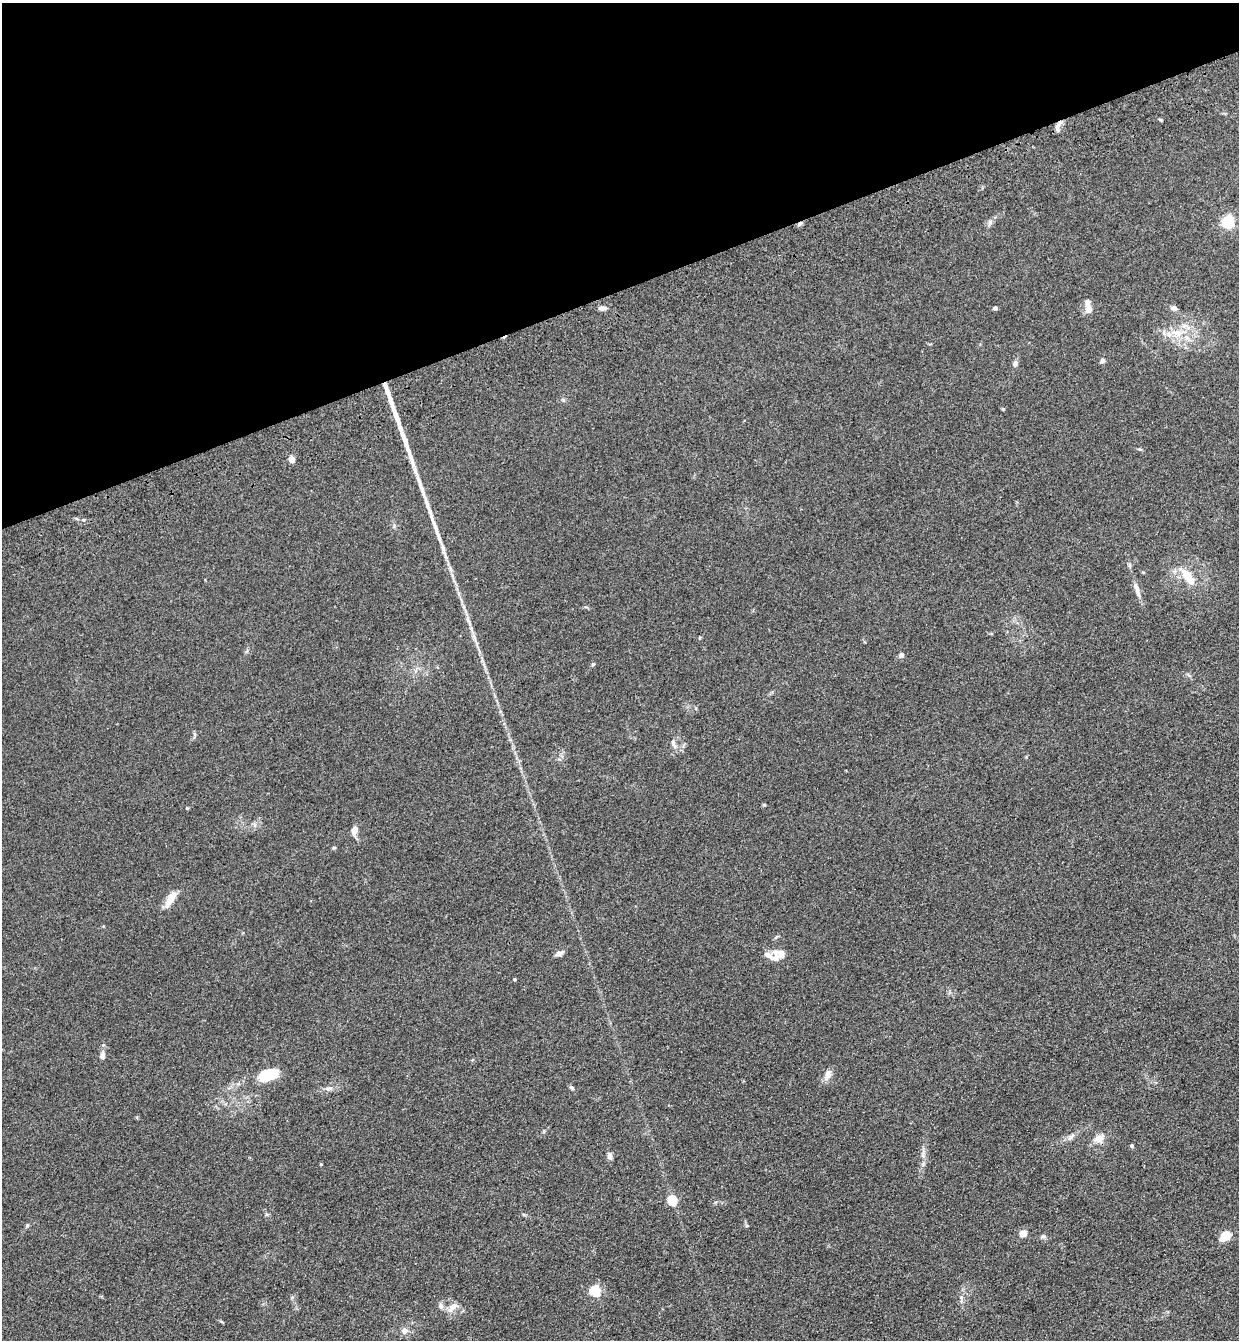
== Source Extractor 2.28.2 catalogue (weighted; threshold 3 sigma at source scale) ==
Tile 3 of 4 x 4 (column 3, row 1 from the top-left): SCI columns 2674-3910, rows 4129-5466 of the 5469 x 5580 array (HDU 1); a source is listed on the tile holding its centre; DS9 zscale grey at full resolution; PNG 1241 x 1342 px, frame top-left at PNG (2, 3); no overlay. Shown black and unused: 22% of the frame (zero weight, under 3 of 4 exposures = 6% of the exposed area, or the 3 px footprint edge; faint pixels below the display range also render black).
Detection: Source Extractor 2.28.2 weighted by HDU 2 'WHT'; one run over the whole footprint, this tile lists its part. Background 0.157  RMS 0.01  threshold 0.045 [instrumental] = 3 sigma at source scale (4.5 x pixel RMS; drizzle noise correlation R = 1.50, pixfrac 1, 0.05/0.05 arcsec/px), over >= 5 px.
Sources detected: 54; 1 inside a brighter object's white glare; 3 long thin detections or spike segments (spike, bleed or trail) — not listed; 4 inside a brighter listed object's ellipse — not listed separately; the other 46 listed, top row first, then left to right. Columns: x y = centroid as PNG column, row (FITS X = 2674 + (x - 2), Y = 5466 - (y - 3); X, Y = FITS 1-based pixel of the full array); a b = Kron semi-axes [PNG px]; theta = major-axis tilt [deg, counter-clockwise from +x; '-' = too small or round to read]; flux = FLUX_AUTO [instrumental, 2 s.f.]
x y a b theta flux
1058 127 15 6 75 4.2
990 222 7 4 72 2.1
1228 222 6 6 - 130
800 224 8 4 38 2.2
602 308 8 6 -4 4
995 308 4 4 - 3.2
1088 308 12 8 -85 6.4
1174 308 9 6 4 2.8
1177 333 17 9 -14 13
1102 361 7 6 - 1.9
1015 363 7 6 - 2.8
1003 409 4 4 - 1.1
291 459 4 4 - 14
1129 565 6 4 -90 1.6
1187 575 23 11 -53 17
1137 591 21 6 -73 6.7
464 607 7 4 -71 1.9
901 655 6 5 - 2.8
593 664 5 4 - 1.1
673 743 14 6 -71 3.9
764 805 6 3 -17 0.94
187 808 4 4 - 0.82
354 830 12 7 72 5.4
334 848 5 4 - 1.1
171 898 22 8 58 11
559 953 9 5 17 4.1
780 954 17 12 39 8.3
515 979 4 3 - 1.4
102 1055 10 6 86 3.4
828 1075 13 8 66 5.6
265 1077 17 14 34 21
572 1087 7 5 -45 1.9
328 1088 11 6 3 4
1071 1136 11 5 46 3.5
1099 1138 13 10 39 8
1132 1146 5 4 - 1.5
610 1156 8 6 -81 3.5
321 1164 4 3 - 0.77
672 1200 5 5 - 46
1023 1233 9 8 - 5.1
1225 1236 10 7 39 22
1043 1237 7 5 -31 2
595 1291 5 5 - 76
441 1306 8 7 - 3.2
452 1308 15 8 53 6.9
404 1331 7 7 - 5.1
Overlapping masked pixels (flux is a lower limit): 2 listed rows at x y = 1058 127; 800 224
Unlisted compact peaks at least as high as the median listed source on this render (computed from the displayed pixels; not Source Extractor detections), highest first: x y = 961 1297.